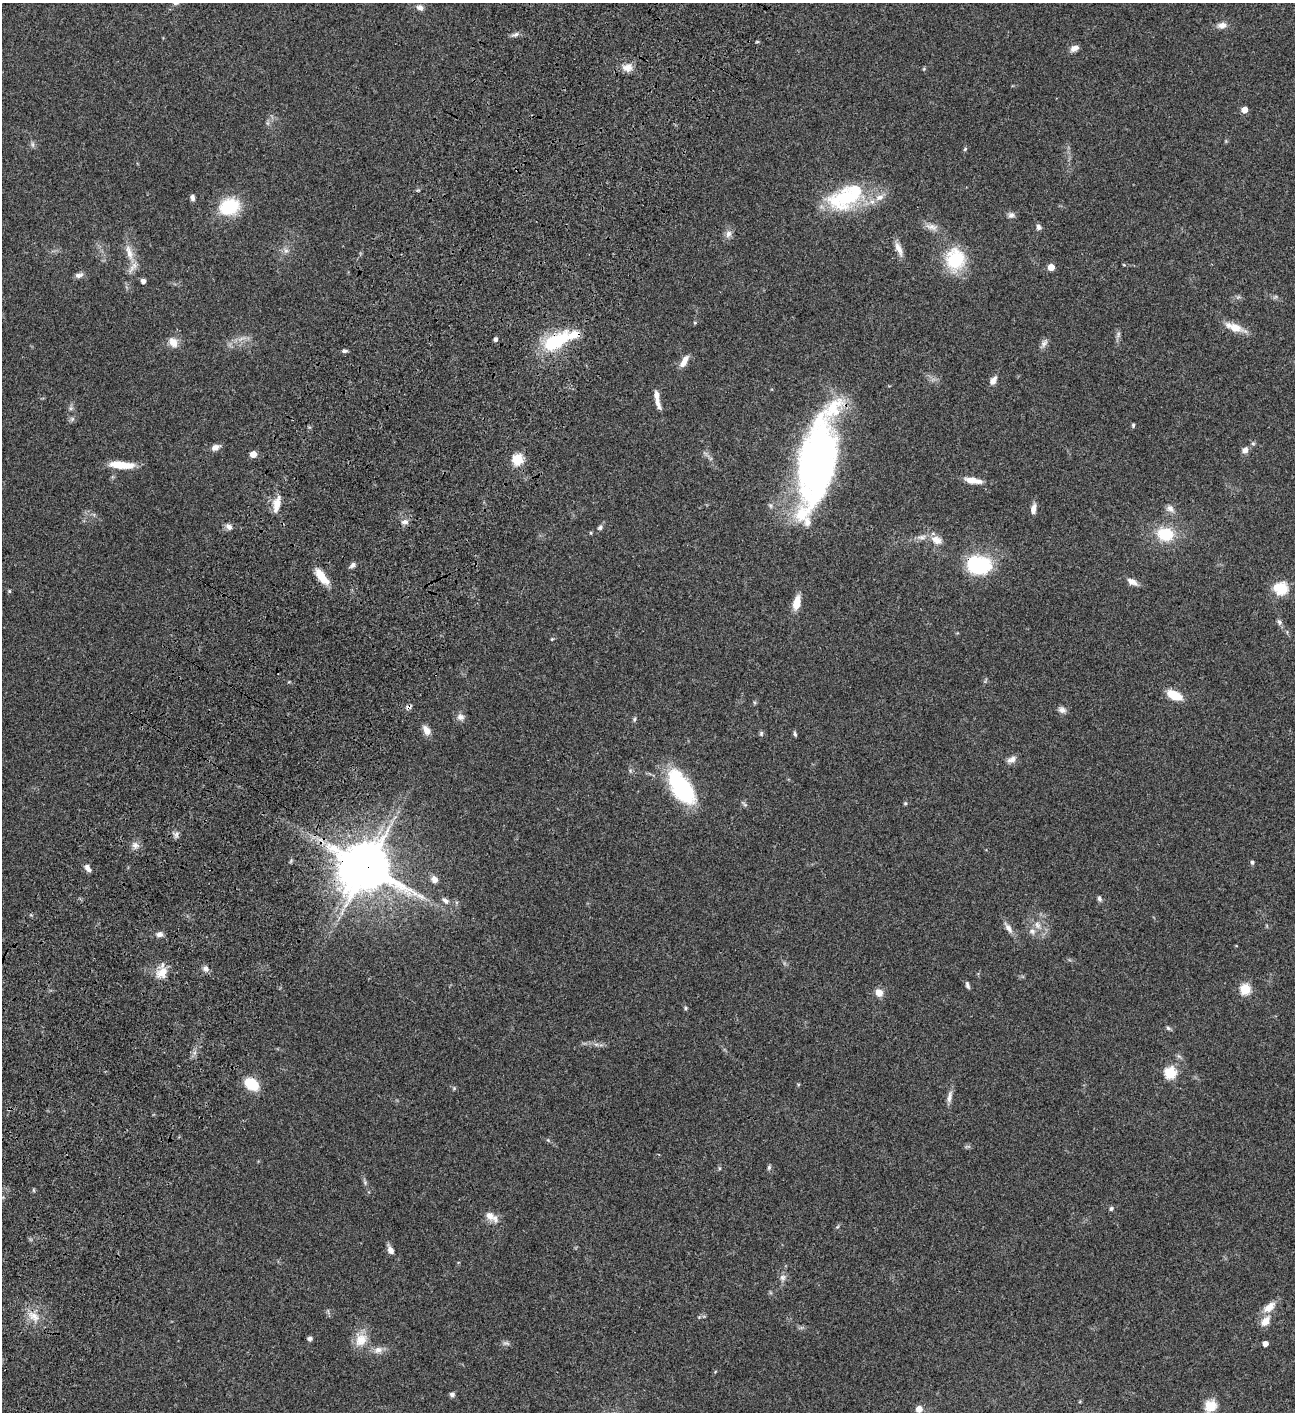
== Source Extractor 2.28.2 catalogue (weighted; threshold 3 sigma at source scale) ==
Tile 7 of 4 x 4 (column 3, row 2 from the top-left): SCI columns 3090-4382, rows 3023-4432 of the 6050 x 6047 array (HDU 1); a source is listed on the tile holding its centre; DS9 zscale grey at full resolution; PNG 1297 x 1414 px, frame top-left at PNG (2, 3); no overlay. Shown black and unused: <1% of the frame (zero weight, under 3 of 4 exposures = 13% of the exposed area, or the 3 px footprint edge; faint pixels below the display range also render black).
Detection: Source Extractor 2.28.2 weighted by HDU 2 'WHT'; one run over the whole footprint, this tile lists its part. Background 0.0649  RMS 0.0059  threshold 0.0264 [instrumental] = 3 sigma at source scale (4.5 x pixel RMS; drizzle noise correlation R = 1.50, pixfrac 1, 0.05/0.05 arcsec/px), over >= 5 px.
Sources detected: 118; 3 inside a brighter object's white glare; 1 cosmic-ray / hot-pixel residue — not listed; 2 inside a brighter listed object's ellipse — not listed separately; the other 112 listed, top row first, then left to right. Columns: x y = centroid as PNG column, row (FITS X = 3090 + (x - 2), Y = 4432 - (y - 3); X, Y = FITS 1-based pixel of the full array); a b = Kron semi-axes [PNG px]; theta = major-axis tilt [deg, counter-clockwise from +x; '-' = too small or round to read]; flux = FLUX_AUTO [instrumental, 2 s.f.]
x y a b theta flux
420 7 9 7 -25 2.2
1222 25 12 8 9 3.2
516 34 8 4 30 1.4
1074 48 11 6 25 2.9
627 68 14 10 1 4.4
1244 110 5 4 - 6.2
965 149 6 4 46 0.74
192 198 7 5 -87 1.6
846 198 46 26 19 44
229 207 25 19 17 22
1011 215 9 7 2 1.8
931 227 18 7 -14 3.7
1039 227 7 6 - 1.8
728 234 10 8 66 2.6
899 249 21 7 -67 4.2
286 251 7 4 0 1.4
129 252 25 8 -74 7.2
955 259 20 18 86 30
1124 265 5 3 - 0.45
1051 267 5 5 - 6.7
79 275 11 6 9 2.1
143 281 4 4 - 2.8
1234 327 24 9 -20 7.5
1118 334 10 4 77 1.4
495 339 4 4 - 1.7
173 342 14 10 -58 4.9
554 343 49 14 24 32
1044 343 12 7 52 2.2
345 351 7 4 6 1.1
684 361 15 6 60 4.4
993 381 11 7 60 3.3
657 395 25 6 -75 4.7
72 419 6 5 - 1.1
1133 425 5 4 - 0.76
1253 443 6 4 -1 0.77
215 447 10 6 25 3
1245 450 7 7 - 2.7
253 454 5 5 - 6.9
518 459 5 5 - 43
817 463 89 29 78 270
121 465 25 7 -5 12
973 481 23 7 -9 6
277 504 20 8 78 6.3
1033 509 12 6 81 3.3
1170 509 11 8 -48 2.8
405 522 10 6 7 2
229 527 8 7 - 2.2
600 527 7 6 - 1.2
591 533 5 3 - 0.51
1166 534 16 13 -5 19
936 540 16 11 -28 5.4
353 565 8 5 40 1.6
978 565 25 18 -5 40
322 577 19 8 -52 10
1132 582 14 7 -25 3.4
1281 588 6 6 - 52
9 591 6 3 -71 0.6
797 603 15 8 77 8
1279 622 8 6 -71 1.5
552 639 4 4 - 0.47
1174 695 12 7 -25 15
1062 710 10 7 -19 2.3
460 717 11 9 -10 2.5
634 719 6 5 - 0.86
426 730 13 8 -60 3.7
761 733 7 5 89 0.97
795 734 7 4 -76 0.89
1011 759 13 7 24 2.8
681 787 39 18 -57 50
905 803 5 4 - 0.7
176 835 9 6 72 1.7
135 845 10 9 - 2.8
1252 862 5 5 - 1
367 866 15 13 -74 1800
88 868 8 5 -53 2.9
434 879 9 8 - 2.9
1099 899 7 5 -63 1.3
445 901 9 6 -40 1.9
1037 925 12 7 -58 3.3
1008 928 15 7 -55 3.1
1032 931 9 8 - 2.3
159 934 9 7 15 2.1
206 968 8 8 - 2.1
162 972 16 11 42 7.4
967 985 9 5 -71 1.3
1245 989 5 5 - 38
879 993 8 7 - 5.3
686 1008 5 4 - 0.73
1168 1028 6 5 - 1.1
1170 1072 6 6 - 47
251 1084 11 8 -36 21
949 1097 18 6 80 3
769 1167 7 5 75 1
719 1168 5 3 - 0.59
365 1182 5 5 - 0.9
33 1190 6 4 -89 0.57
1111 1208 6 5 - 0.95
491 1216 18 8 -34 5.2
837 1227 6 3 18 0.62
390 1250 9 6 -61 3.3
782 1277 8 8 - 2.1
1269 1307 19 10 39 5.7
34 1316 19 10 -37 6.7
1265 1321 12 8 54 5.6
310 1339 5 5 - 1.5
361 1340 18 15 49 8.7
506 1343 11 4 -12 1.3
1265 1344 4 4 - 3.7
378 1350 12 9 21 3.4
452 1395 5 5 - 2
1210 1406 15 13 26 8
919 1409 6 6 - 4.4
Overlapping masked pixels (flux is a lower limit): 4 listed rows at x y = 554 343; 817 463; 978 565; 367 866